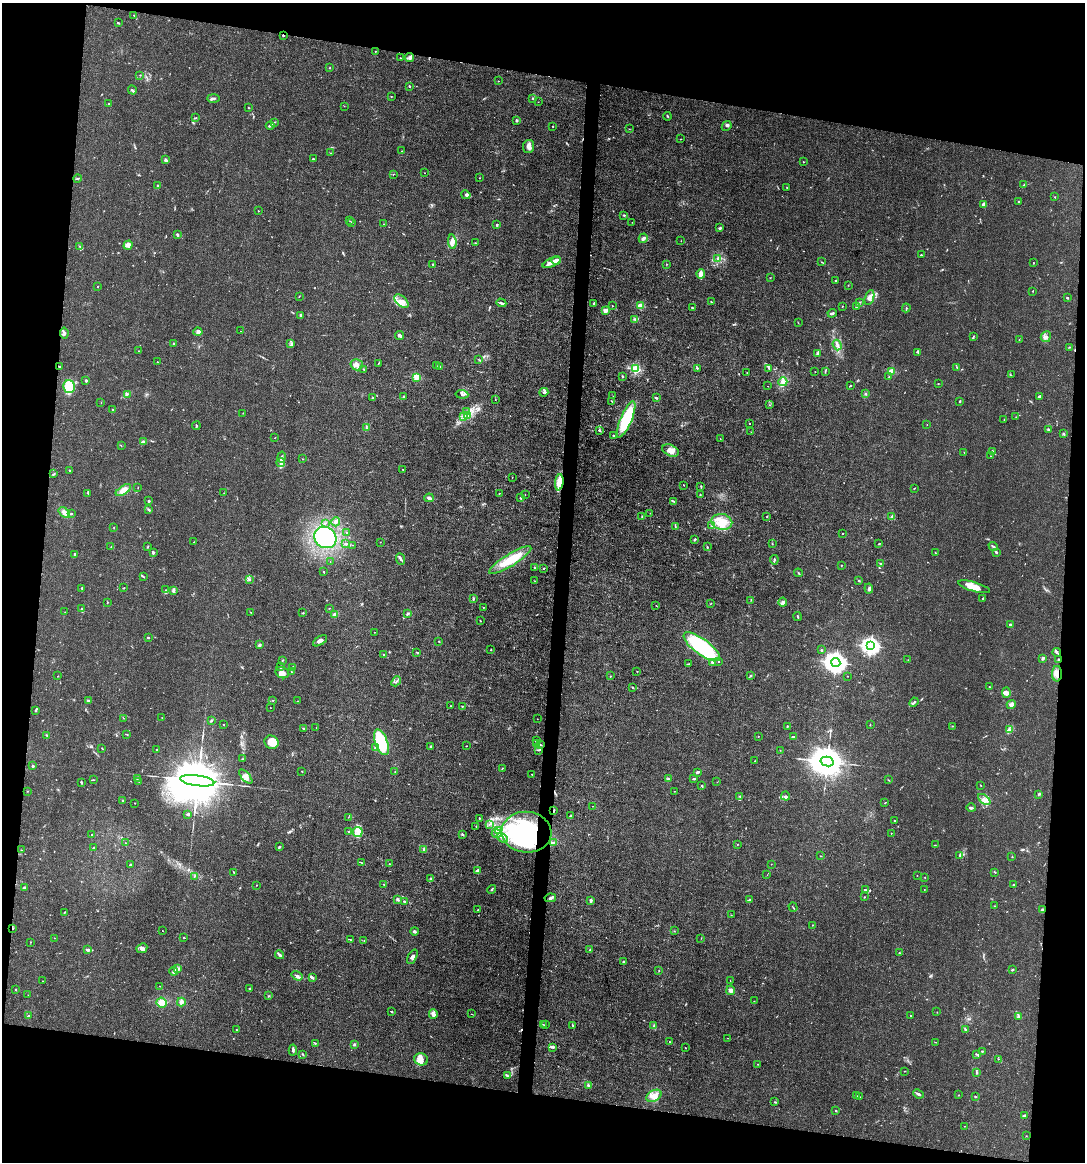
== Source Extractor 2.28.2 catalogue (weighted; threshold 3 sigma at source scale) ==
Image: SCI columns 112-4443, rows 1-4638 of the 4666 x 4638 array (HDU 1 of 3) = the unmasked area's bounding box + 8 px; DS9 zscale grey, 4 x 4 block average (1 PNG px = mean of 4 x 4 image px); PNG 1087 x 1164 px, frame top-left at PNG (2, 3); each listed source drawn as its Kron ellipse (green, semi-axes under 4 px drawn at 4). Shown black and unused: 19% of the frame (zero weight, under 3 of 4 exposures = <1% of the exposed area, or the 3 px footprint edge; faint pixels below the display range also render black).
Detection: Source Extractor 2.28.2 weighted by HDU 2 'WHT'. Background 0.0158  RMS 0.0025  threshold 0.011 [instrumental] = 3 sigma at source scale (4.5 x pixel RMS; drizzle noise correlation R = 1.50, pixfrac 1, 0.05/0.05 arcsec/px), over >= 5 px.
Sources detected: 660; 2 too faint to see at this stretch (4 x 4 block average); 9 inside a brighter object's white glare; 4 cosmic-ray / hot-pixel residue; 3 long thin detections or spike segments (spike, bleed or trail) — neither listed nor drawn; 21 coinciding with a brighter row at this scale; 54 inside a brighter listed object's ellipse — not listed separately; of the other 567, all 500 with FLUX_AUTO >= 0.37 (the completeness limit of this list) listed and drawn (67 fainter detections not listed), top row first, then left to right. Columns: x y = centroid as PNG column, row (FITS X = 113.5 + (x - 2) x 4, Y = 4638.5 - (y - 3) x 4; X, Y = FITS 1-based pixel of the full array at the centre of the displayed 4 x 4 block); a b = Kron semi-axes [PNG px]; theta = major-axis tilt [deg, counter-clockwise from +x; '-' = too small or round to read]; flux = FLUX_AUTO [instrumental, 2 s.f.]
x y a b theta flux
134 15 2 2 - 0.71
118 23 2 2 - 1.6
283 35 2 2 - 1.2
375 51 2 2 - 0.54
400 58 2 2 - 0.74
410 58 5 3 - 3.2
330 68 2 2 - 0.89
140 75 2 2 - 0.4
498 81 2 2 - 0.77
409 86 3 2 - 1.4
132 90 4 2 - 1.9
391 96 2 2 - 0.51
213 98 6 2 0 2.6
533 98 3 2 - 0.93
538 102 2 2 - 0.38
109 104 2 2 - 1.4
344 106 2 2 - 0.51
248 108 2 2 - 0.8
667 116 4 2 - 1.2
195 118 4 2 - 1.2
516 120 3 2 - 1.8
274 122 3 2 - 0.84
270 126 4 3 - 2.5
552 126 2 2 - 1.3
727 126 5 2 - 1.8
629 129 2 2 - 0.43
681 139 2 2 - 0.87
529 146 6 5 - 6.3
402 151 2 2 - 0.52
330 153 2 2 - 0.5
313 159 2 2 - 1.6
166 160 3 2 - 1.8
803 162 2 2 - 0.7
424 173 2 2 - 0.4
393 174 2 2 - 0.44
77 178 4 2 - 1.6
480 178 2 2 - 0.63
1024 185 4 2 - 1
158 186 3 2 - 3.1
787 188 2 2 - 0.47
466 195 5 3 - 3.2
1055 197 2 2 - 0.78
1019 202 2 2 - 1.5
984 205 3 2 - 8.7
258 211 2 2 - 1.2
624 215 2 2 - 1.6
350 221 2 2 - 0.55
351 222 2 2 - 0.98
632 222 2 2 - 0.41
384 224 2 2 - 0.37
497 225 2 2 - 2.2
720 228 4 3 - 1.8
177 235 3 2 - 2.8
643 238 5 2 - 5.5
681 241 2 2 - 0.42
452 242 7 3 -84 6
475 243 2 2 - 0.71
128 245 5 3 - 4.2
80 246 2 2 - 0.8
921 255 2 2 - 0.94
718 258 2 2 - 0.83
556 260 5 3 - 8.8
552 262 10 4 24 7.6
822 262 3 2 - 0.99
1033 263 2 2 - 0.76
432 264 2 2 - 0.82
667 264 2 2 - 0.61
701 274 5 3 - 10
770 278 2 2 - 0.56
836 280 2 2 - 0.99
848 285 2 2 - 0.53
97 286 2 2 - 0.62
1033 291 2 2 - 0.76
299 296 2 2 - 0.61
869 297 7 4 71 8.1
1067 298 3 2 - 1.8
401 301 8 5 -42 11
711 302 2 2 - 0.73
860 302 2 2 - 0.79
501 303 5 2 - 2.2
594 303 4 2 - 2.6
612 305 2 2 - 0.55
640 306 2 2 - 49
842 306 2 2 - 0.63
857 306 4 2 - 1.4
692 307 3 2 - 1.1
906 308 4 2 - 1.6
606 310 2 2 - 11
832 313 4 2 - 2.3
301 315 4 3 - 2.5
635 319 3 3 - 1.6
798 323 2 2 - 0.42
240 331 2 2 - 0.44
198 332 4 4 - 5.9
64 333 5 3 - 3.3
400 336 4 3 - 4.1
973 337 4 2 - 1.3
1046 337 5 5 - 4.9
1019 340 2 2 - 0.8
174 343 2 2 - 2.9
291 344 3 2 - 2.3
837 345 5 3 - 3.8
1069 347 4 2 - 0.85
138 351 2 2 - 0.6
918 352 3 2 - 1.4
818 353 3 2 - 1.7
478 359 4 2 - 0.79
157 362 2 2 - 0.44
378 363 3 2 - 0.98
357 365 6 5 - 7.1
436 365 2 2 - 0.71
59 366 2 2 - 1.4
439 367 2 2 - 2.6
957 367 2 2 - 0.93
697 368 2 2 - 1.4
769 368 3 2 - 0.52
364 369 3 2 - 1.2
635 369 2 2 - 160
892 371 2 2 - 50
815 372 2 2 - 0.38
825 372 2 2 - 0.52
747 373 2 2 - 0.41
1011 375 2 2 - 0.4
623 376 3 2 - 1.1
416 377 2 2 - 65
889 377 4 2 - 0.98
86 381 3 2 - 1.9
783 382 4 2 - 3.2
938 383 2 2 - 0.46
851 385 2 2 - 2
768 386 2 2 - 0.38
69 387 6 5 - 46
544 392 5 2 - 2.5
128 394 2 2 - 0.54
462 394 6 3 -6 3.3
866 394 3 2 - 1.3
404 396 3 2 - 1.5
613 396 2 2 - 0.38
1040 396 4 2 - 2.6
372 398 3 2 - 1.5
656 398 2 2 - 2.6
495 400 2 2 - 0.4
612 401 2 2 - 0.98
960 401 2 2 - 1.3
101 402 2 2 - 0.42
770 405 2 2 - 0.48
113 410 2 2 - 0.92
467 412 2 2 - 0.76
243 413 2 2 - 0.54
468 415 2 2 - 2
463 417 2 2 - 0.78
1016 417 2 2 - 0.39
626 419 19 5 67 100
1004 420 2 2 - 0.61
749 423 2 2 - 0.76
927 424 2 2 - 0.45
196 426 4 2 - 1.5
366 428 2 2 - 0.74
599 430 3 3 - 1.8
1048 430 2 2 - 3.7
751 432 2 2 - 0.37
1063 434 3 2 - 1.8
614 436 2 2 - 1.9
275 437 2 2 - 0.46
720 439 2 2 - 0.51
143 442 3 3 - 2.4
121 446 2 2 - 0.73
670 450 9 5 -24 12
992 451 2 2 - 1.2
964 452 2 2 - 0.64
990 456 2 2 - 0.47
282 457 5 2 - 2.8
303 459 2 2 - 0.41
281 462 4 3 - 4
403 469 2 2 - 0.64
70 471 3 2 - 0.82
54 474 3 2 - 1.5
512 477 2 2 - 0.5
559 482 8 3 83 24
684 485 3 2 - 0.52
701 486 3 2 - 1.1
138 488 3 2 - 0.48
914 488 3 2 - 0.85
123 490 9 4 32 9.4
88 493 3 2 - 1.1
224 493 2 2 - 0.39
499 493 2 2 - 0.76
525 495 2 2 - 0.4
700 495 3 2 - 1.1
429 498 5 3 - 3.7
520 498 2 2 - 2.1
149 501 2 2 - 6.8
673 501 3 2 - 1.3
149 509 2 2 - 0.88
64 512 6 4 -38 5.8
71 513 2 2 - 0.76
650 513 2 2 - 0.41
642 517 2 2 - 0.85
767 517 2 2 - 0.6
891 517 4 3 - 2.8
336 522 4 3 - 3.2
722 522 10 8 -12 20
325 523 3 2 - 0.96
675 526 2 2 - 0.8
711 526 2 2 - 0.51
114 527 2 2 - 0.74
347 532 2 2 - 0.67
842 533 2 2 - 0.83
325 537 11 10 - 180
695 539 3 2 - 1.9
194 542 2 2 - 0.91
380 542 2 2 - 0.44
345 544 3 2 - 1.1
772 544 2 2 - 0.55
879 544 3 2 - 1.2
352 545 2 2 - 0.42
993 546 5 2 - 2.2
111 547 2 2 - 0.61
148 547 2 2 - 0.89
707 547 2 2 - 0.58
935 552 2 2 - 0.65
996 552 3 3 - 1.9
153 553 2 2 - 3.6
75 554 2 2 - 4.4
400 559 6 2 -68 2.7
510 560 24 6 31 47
774 560 4 2 - 2.1
330 562 2 2 - 0.4
881 563 2 2 - 0.55
841 565 2 2 - 0.87
534 568 2 2 - 0.86
543 568 3 2 - 0.38
324 572 2 2 - 0.83
798 573 4 2 - 1.3
143 576 2 2 - 1
250 580 3 2 - 1.4
535 581 2 2 - 0.39
859 581 2 2 - 1.9
974 587 16 4 -16 17
82 588 4 2 - 1.3
124 588 2 2 - 1.2
869 588 5 3 - 2.9
166 590 2 2 - 0.84
173 591 3 2 - 3.7
983 598 2 2 - 1.7
473 599 3 2 - 2.7
751 600 2 2 - 0.4
107 602 2 2 - 1
783 602 4 4 - 3.9
710 604 2 2 - 0.76
656 605 3 2 - 0.52
483 607 2 2 - 0.81
329 608 2 2 - 0.52
81 609 3 3 - 1.7
65 612 2 2 - 0.41
251 612 2 2 - 0.61
303 613 2 2 - 1.2
334 614 3 3 - 2.3
408 614 4 2 - 1.9
798 616 4 2 - 1.1
480 621 2 2 - 0.68
1010 625 2 2 - 14
374 632 2 2 - 0.56
148 637 2 2 - 5.1
320 641 8 3 31 5.1
439 641 2 2 - 2
259 645 3 2 - 2.2
871 646 3 3 - 670
702 647 22 7 -36 120
491 650 2 2 - 0.66
822 650 3 2 - 0.74
417 652 2 2 - 1.5
1057 652 4 2 - 3.1
384 655 3 2 - 1.1
1043 658 2 2 - 5.4
908 660 2 2 - 0.49
1058 660 2 2 - 0.95
282 661 2 2 - 0.76
718 661 2 2 - 1.2
712 662 3 2 - 1.9
836 662 4 4 - 1500
688 664 2 2 - 0.69
281 667 3 2 - 1.4
292 668 4 3 - 2.9
637 671 2 2 - 0.64
291 672 2 2 - 0.63
282 673 7 5 -26 6.8
1057 674 8 5 89 10
58 676 2 2 - 0.67
610 676 3 2 - 0.57
750 676 2 2 - 1.1
848 676 2 2 - 0.4
396 681 5 2 - 2.3
989 687 2 2 - 1.5
633 688 2 2 - 1.2
1006 693 5 4 - 4.8
88 700 3 2 - 1.5
273 700 2 2 - 0.77
298 701 2 2 - 0.59
914 702 5 2 - 2.1
1011 704 5 3 - 3.7
450 706 2 2 - 0.79
462 706 2 2 - 1.3
270 707 2 2 - 0.41
36 710 3 2 - 1.5
123 718 3 2 - 0.52
162 718 2 2 - 0.53
537 719 2 2 - 0.4
211 720 3 2 - 1.5
223 724 2 2 - 1.1
870 725 2 2 - 0.61
787 726 2 2 - 0.93
953 726 2 2 - 0.65
304 728 3 2 - 1.1
316 728 2 2 - 0.37
1010 730 3 2 - 2.7
127 734 3 2 - 0.87
47 735 2 2 - 0.92
758 736 2 2 - 0.4
793 737 4 2 - 2.5
536 741 2 2 - 1.4
271 742 7 6 - 14
381 742 13 6 -69 74
537 744 2 2 - 0.6
541 745 4 2 - 1.8
466 746 2 2 - 0.61
430 747 3 2 - 1.3
102 748 2 2 - 1.1
376 748 3 2 - 1.9
157 750 3 2 - 1.3
538 750 3 2 - 1.3
780 750 2 2 - 0.6
242 759 2 2 - 0.84
755 761 3 2 - 0.57
827 762 7 5 -13 5600
33 766 2 2 - 4.6
502 768 3 2 - 0.91
302 771 2 2 - 0.83
395 771 2 2 - 0.61
697 772 3 2 - 2.9
532 775 2 2 - 0.58
246 776 9 4 -48 7.1
137 778 3 2 - 1.3
669 778 2 2 - 0.71
694 779 2 2 - 1.9
93 780 2 2 - 0.65
888 780 2 2 - 0.46
138 781 2 2 - 0.64
197 781 17 5 -8 23000
81 782 4 2 - 1.4
717 782 2 2 - 0.38
980 785 2 2 - 0.84
702 786 3 2 - 1.2
27 791 2 2 - 0.66
675 791 2 2 - 0.53
1038 794 4 2 - 1.5
740 796 2 2 - 0.64
785 796 5 3 - 2.9
984 799 7 4 -41 7.3
123 800 2 2 - 5.2
135 803 2 2 - 1.3
885 803 3 2 - 0.75
592 806 2 2 - 0.41
971 808 5 2 - 2.5
554 810 3 2 - 1.9
188 814 3 2 - 1.5
571 816 3 2 - 1.8
348 817 2 2 - 0.43
479 818 2 2 - 0.83
894 821 2 2 - 0.82
489 824 2 2 - 0.94
476 826 2 2 - 1
349 831 2 2 - 1.2
498 831 4 3 - 6.3
358 832 5 5 - 7.6
527 832 25 20 -5 160
497 833 5 3 - 3.8
891 833 3 2 - 0.53
462 834 4 2 - 1.6
92 835 3 2 - 1.1
502 838 6 2 -31 3
554 842 2 2 - 0.91
125 843 2 2 - 0.4
738 844 2 2 - 0.59
935 845 3 2 - 0.54
94 847 3 2 - 1.5
279 847 3 2 - 1.3
424 849 3 3 - 3.1
21 850 3 2 - 0.65
959 855 3 2 - 1.2
821 856 2 2 - 0.65
1012 857 2 2 - 0.6
361 862 2 2 - 0.54
389 864 2 2 - 0.59
771 864 2 2 - 0.43
130 865 3 2 - 1.7
477 870 4 2 - 2.3
234 872 4 2 - 1.5
995 872 3 2 - 1
767 875 2 2 - 0.4
917 875 2 2 - 0.62
194 876 2 2 - 0.71
925 877 2 2 - 0.56
430 879 4 2 - 1.7
384 884 2 2 - 0.52
257 885 2 2 - 0.57
1013 885 2 2 - 1.5
24 887 3 2 - 1.6
492 889 5 2 - 1.7
924 889 2 2 - 0.38
865 890 3 2 - 1.7
864 897 2 2 - 0.83
550 898 6 3 11 3.3
397 899 4 2 - 2
591 900 3 2 - 4.2
750 900 2 2 - 0.77
405 902 3 2 - 1.1
994 906 2 2 - 0.92
793 907 5 2 - 1
478 910 2 2 - 0.84
1043 910 3 2 - 1.6
64 912 2 2 - 1.1
731 915 2 2 - 0.41
812 925 2 2 - 0.65
13 928 3 2 - 1.3
162 931 2 2 - 1.5
414 931 4 3 - 2.2
674 931 2 2 - 0.65
55 938 2 2 - 0.44
184 938 2 2 - 1.1
701 938 2 2 - 0.38
351 940 3 2 - 1
364 941 2 2 - 0.39
31 942 2 2 - 0.55
142 948 5 4 - 5
88 950 4 3 - 3.2
590 950 2 2 - 1
899 953 2 2 - 1
280 955 4 2 - 4.5
412 957 8 3 63 3.8
624 962 3 2 - 2
178 968 3 2 - 2
659 970 2 2 - 0.58
1012 970 3 2 - 1.4
174 971 4 2 - 2.5
297 976 6 3 -33 3.7
312 978 3 2 - 2.9
730 980 2 2 - 0.43
43 981 2 2 - 0.58
160 986 2 2 - 0.51
250 988 3 2 - 1
15 989 2 2 - 1.2
731 990 5 4 - 4.8
28 995 2 2 - 0.37
269 996 2 2 - 0.97
754 1001 2 2 - 0.64
181 1002 4 4 - 4.5
162 1003 5 5 - 11
391 1012 3 2 - 1.4
937 1012 2 2 - 0.46
433 1014 5 3 - 6.9
472 1014 2 2 - 0.47
28 1016 2 2 - 6.3
910 1016 2 2 - 0.62
1019 1017 2 2 - 0.45
543 1024 2 2 - 0.38
545 1025 2 2 - 0.67
572 1025 4 2 - 1.2
654 1026 3 2 - 1.4
236 1030 2 2 - 0.66
965 1030 4 2 - 2
728 1038 2 2 - 0.52
669 1042 2 2 - 0.86
935 1042 3 2 - 0.49
315 1043 2 2 - 0.69
354 1044 3 2 - 1.4
553 1047 3 2 - 1.6
685 1048 2 2 - 0.62
293 1050 5 2 - 2.8
983 1051 3 2 - 1
302 1054 2 2 - 0.66
977 1054 4 2 - 1.2
421 1059 7 6 - 10
998 1059 2 2 - 0.43
758 1064 2 2 - 0.52
904 1071 2 2 - 0.57
977 1073 3 2 - 1.8
507 1076 2 2 - 1
588 1085 2 2 - 3.8
918 1094 5 2 - 3.4
958 1095 2 2 - 0.5
654 1096 8 5 28 10
856 1096 3 2 - 1.3
975 1096 3 2 - 1
859 1097 2 2 - 0.52
775 1102 2 2 - 0.96
836 1111 2 2 - 1.3
1024 1116 4 2 - 1.9
964 1126 2 2 - 0.39
1026 1136 2 2 - 0.54
Overlapping masked pixels (flux is a lower limit): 8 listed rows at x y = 283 35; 59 366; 559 482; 1058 660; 1057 674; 554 810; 527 832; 13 928
Diffuse or blended objects may show on this block-average render without a row.